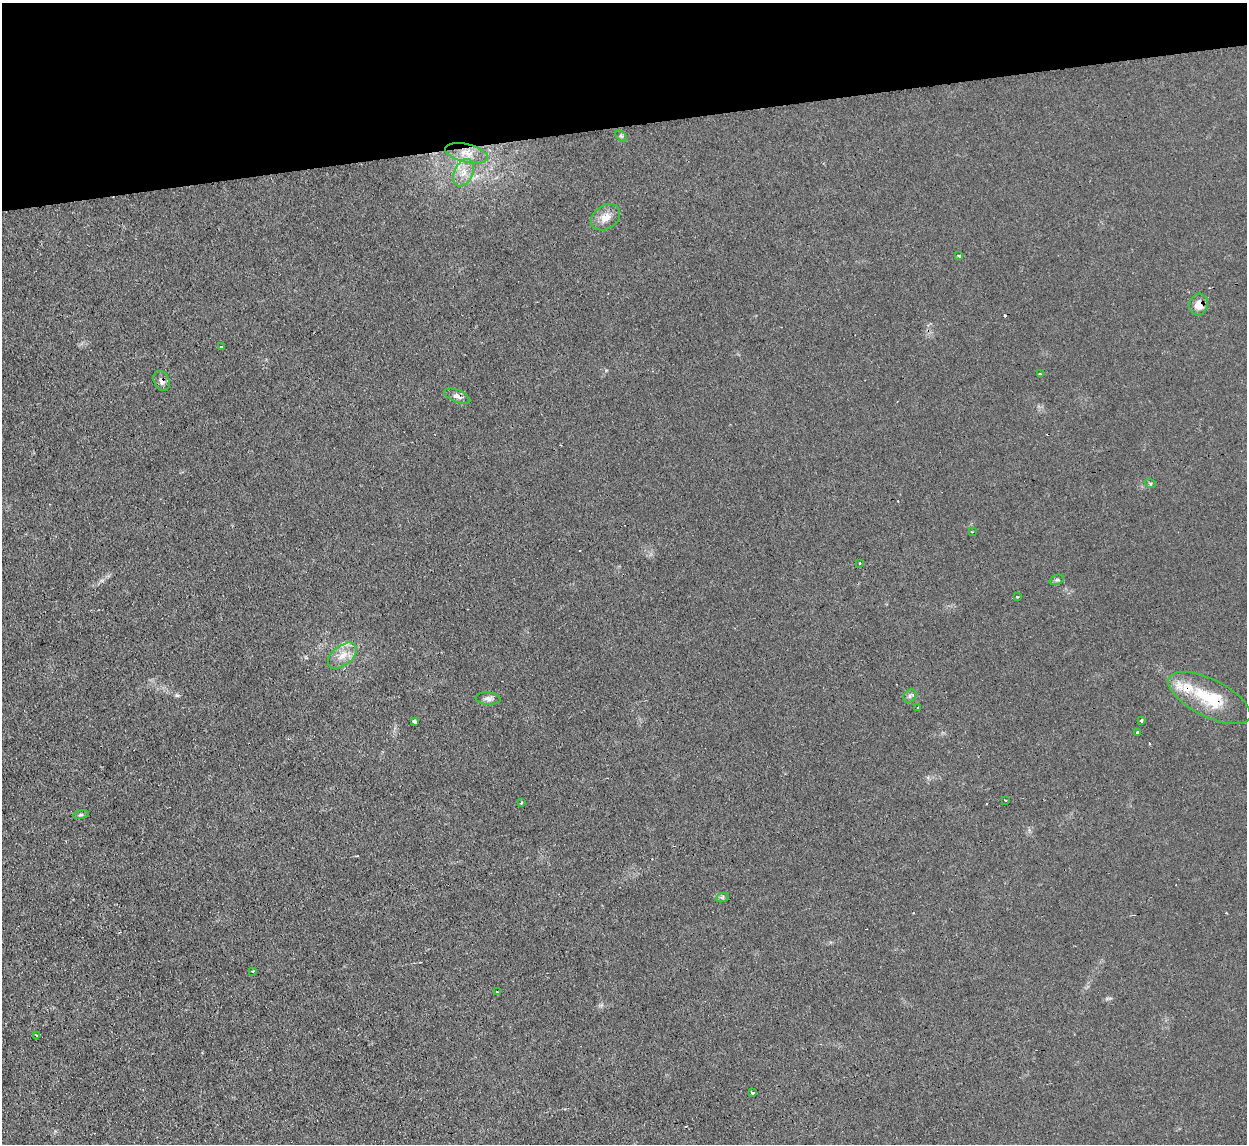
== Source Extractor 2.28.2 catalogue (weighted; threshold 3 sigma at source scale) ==
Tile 3 of 4 x 4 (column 3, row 1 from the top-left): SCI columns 2491-3735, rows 3566-4707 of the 4980 x 4962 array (HDU 1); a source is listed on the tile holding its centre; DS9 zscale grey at full resolution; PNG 1249 x 1146 px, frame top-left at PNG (2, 3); each listed source drawn as its Kron ellipse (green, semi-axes under 4 px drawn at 4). Shown black and unused: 11% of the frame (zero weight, under 2 of 3 exposures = <1% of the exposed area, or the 3 px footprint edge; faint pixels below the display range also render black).
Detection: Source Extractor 2.28.2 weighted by HDU 2 'WHT'; one run over the whole footprint, this tile lists its part. Background 0.0276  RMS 0.0044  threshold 0.0199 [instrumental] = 3 sigma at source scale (4.5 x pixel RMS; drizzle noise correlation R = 1.50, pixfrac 1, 0.05/0.05 arcsec/px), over >= 5 px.
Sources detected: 39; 6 cosmic-ray / hot-pixel residue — neither listed nor drawn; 2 inside a brighter listed object's ellipse — not listed separately; the other 31 listed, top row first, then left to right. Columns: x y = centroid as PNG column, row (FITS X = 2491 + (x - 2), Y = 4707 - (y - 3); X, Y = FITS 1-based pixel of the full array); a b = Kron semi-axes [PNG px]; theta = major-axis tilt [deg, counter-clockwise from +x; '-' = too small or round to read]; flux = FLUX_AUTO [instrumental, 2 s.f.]
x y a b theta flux
621 136 7 4 -44 0.74
467 153 22 9 -14 5.6
463 173 14 9 65 4.7
606 217 16 11 35 4.7
959 256 4 3 - 0.7
1199 304 11 9 75 5.1
221 347 3 3 - 0.9
1040 374 3 3 - 0.53
162 381 10 7 -64 2.3
457 396 14 6 -22 1.9
1150 483 5 3 - 0.5
972 532 3 3 - 0.4
860 563 3 2 - 0.51
1057 580 7 4 18 0.87
1017 597 3 2 - 0.35
342 656 17 9 38 5
910 696 7 6 - 1.1
1209 698 45 18 -27 22
488 699 12 6 -5 1.8
917 707 3 2 - 0.62
1141 720 4 3 - 5.4
414 721 4 3 - 4.6
1137 732 3 3 - 1.3
1005 801 3 3 - 0.55
522 803 3 3 - 0.62
81 815 8 4 9 0.76
722 898 7 4 19 0.77
253 971 3 2 - 0.52
497 992 3 3 - 0.86
36 1035 4 2 - 0.4
753 1093 4 3 - 2.2
Overlapping masked pixels (flux is a lower limit): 4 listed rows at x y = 1199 304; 162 381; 457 396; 1209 698